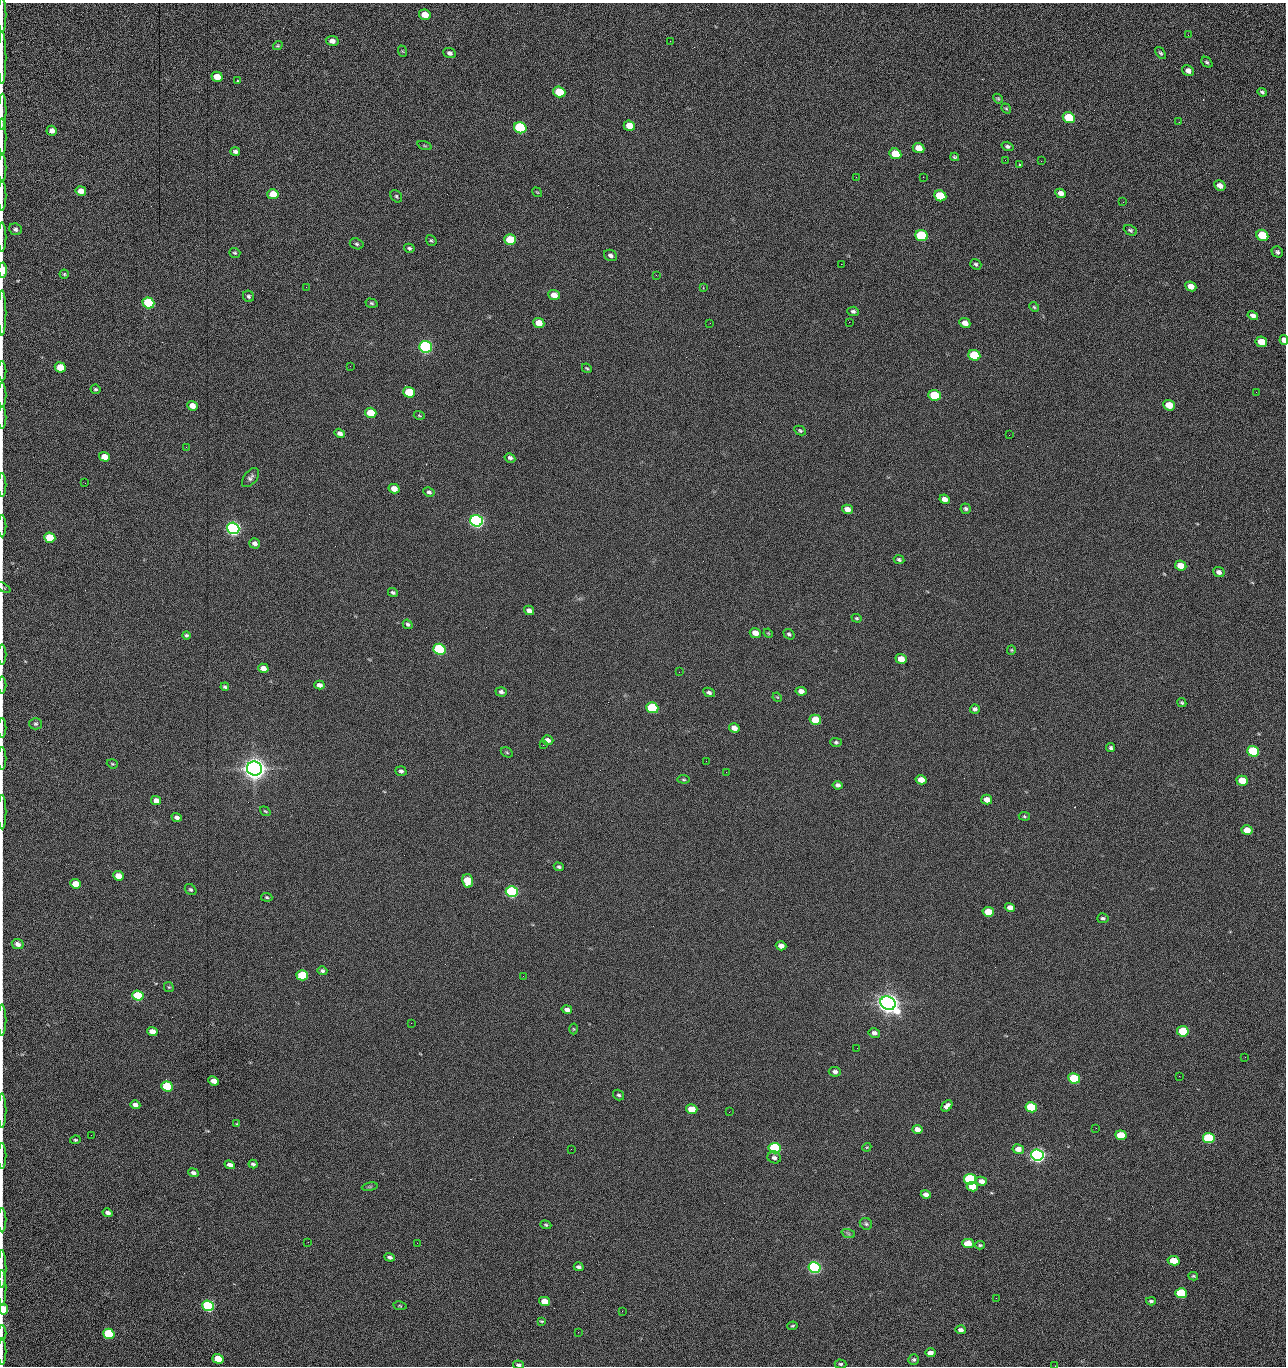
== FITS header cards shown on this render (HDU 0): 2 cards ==
NAXIS1  =                 1284 /fastest changing axis
NAXIS2  =                 1364 /next to fastest changing axis

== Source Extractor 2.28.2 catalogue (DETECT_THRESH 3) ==
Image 1284 x 1364 px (HDU 0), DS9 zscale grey, 1 PNG px = 1 image px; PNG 1288 x 1368 px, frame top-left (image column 1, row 1364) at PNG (2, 3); each listed source drawn as its Kron ellipse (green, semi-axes under 4 px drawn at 4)
Background 153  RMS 15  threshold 45.2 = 3 sigma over >= 5 px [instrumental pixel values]
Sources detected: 268; all 268 listed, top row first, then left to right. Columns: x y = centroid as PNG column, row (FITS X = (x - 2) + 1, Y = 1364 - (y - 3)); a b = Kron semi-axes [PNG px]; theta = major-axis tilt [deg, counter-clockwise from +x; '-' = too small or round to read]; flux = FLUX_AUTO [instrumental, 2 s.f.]
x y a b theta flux
2 15 18 2 90 3.2e+03
425 15 6 5 - 1.3e+04
1188 35 3 2 - 9.7e+02
332 41 6 5 - 5.2e+03
670 41 2 2 - 1.5e+03
278 46 5 4 - 1.2e+03
402 51 6 3 -70 1.0e+03
450 53 6 5 - 2.9e+03
1160 53 7 4 -51 1.9e+03
2 58 26 2 90 5.1e+03
1207 62 6 4 -42 1.7e+03
1188 71 6 5 - 4.6e+03
217 77 5 5 - 1.4e+04
237 81 2 2 - 8.6e+02
559 92 6 5 - 4.2e+04
1262 92 5 3 - 1.8e+03
998 99 5 4 - 1.2e+03
1006 108 5 4 - 1.2e+03
2 112 18 2 89 3.5e+03
1069 118 6 5 - 6.1e+04
1179 122 2 2 - 7.7e+02
629 126 6 5 - 1.5e+04
520 128 6 5 - 1.6e+05
52 131 5 5 - 5.0e+03
2 137 19 2 90 3.4e+03
425 146 7 3 -19 1.2e+03
1007 146 6 4 -19 1.9e+03
919 148 6 5 - 1.2e+04
235 151 5 4 - 2.4e+03
895 154 6 5 - 2.8e+04
955 157 4 3 - 1.4e+03
1005 160 3 2 - 9.2e+02
1041 161 2 2 - 1.4e+03
1019 165 3 3 - 1.7e+03
2 168 15 2 90 2.7e+03
856 177 3 2 - 1.5e+03
923 177 2 2 - 2.0e+04
1220 186 6 5 - 6.5e+03
81 191 5 5 - 1.0e+04
537 192 5 3 - 8.8e+02
1061 193 5 4 - 5.9e+03
273 194 6 5 - 2.0e+04
2 196 15 2 90 2.6e+03
396 196 7 5 -48 1.7e+03
940 196 6 5 - 5.2e+04
1123 202 3 2 - 6.8e+02
15 229 6 5 - 2.9e+03
1130 230 7 5 -26 1.7e+03
1262 235 6 5 - 4.4e+04
921 236 6 5 - 1.0e+05
2 237 14 2 90 2.3e+03
510 239 6 5 - 4.0e+04
431 240 6 4 -52 1.6e+03
357 244 7 5 -17 1.9e+03
409 248 5 4 - 1.8e+03
1277 252 6 5 - 2.3e+03
235 253 6 5 - 1.4e+03
610 255 7 5 -25 2.8e+03
841 264 2 2 - 1.9e+04
976 264 6 5 - 1.8e+03
3 270 7 3 90 2.3e+04
64 274 4 4 - 1.2e+03
656 275 2 2 - 5.3e+02
1191 286 6 4 -24 7.7e+03
306 287 2 2 - 5.3e+02
703 288 3 3 - 7.2e+02
554 295 5 5 - 9.4e+03
249 296 6 5 - 2.1e+03
148 303 6 5 - 1.0e+05
371 303 6 4 -17 1.6e+03
1034 307 5 4 - 1.3e+03
853 311 6 4 -5 2.0e+03
2 313 22 2 90 3.7e+03
1253 315 5 4 - 3.5e+03
849 322 2 2 - 4.8e+02
539 323 6 5 - 1.6e+04
710 323 2 2 - 2.3e+03
965 323 5 4 - 7.7e+03
1284 340 5 4 - 7.4e+03
1261 342 6 5 - 1.7e+04
426 347 6 5 - 3.0e+05
974 355 6 5 - 5.8e+04
350 366 2 2 - 1.6e+03
60 367 5 5 - 2.5e+04
587 368 5 3 - 1.2e+03
2 371 10 2 90 1.5e+03
96 389 5 4 - 1.7e+03
409 392 6 5 - 3.7e+04
1256 392 3 2 - 1.1e+03
2 395 13 2 90 2.3e+03
935 395 6 5 - 6.1e+04
1169 405 6 5 - 1.9e+04
192 406 5 4 - 8.6e+03
371 413 6 5 - 3.0e+04
419 415 5 4 - 1.1e+03
2 418 11 2 90 1.9e+03
800 431 6 4 -28 1.6e+03
340 433 5 4 - 3.8e+03
1009 435 3 2 - 9.5e+02
186 447 2 2 - 2.1e+03
104 457 5 4 - 1.2e+04
510 458 5 4 - 2.6e+03
250 478 11 6 51 3.4e+03
85 483 3 2 - 7.2e+02
2 485 12 2 90 1.8e+03
394 489 5 4 - 9.7e+03
429 492 6 4 -29 2.3e+03
945 499 5 4 - 5.8e+03
847 509 5 4 - 8.8e+03
966 509 5 5 - 2.0e+03
476 521 6 5 - 5.1e+05
2 526 11 2 90 1.6e+03
233 528 6 5 - 5.4e+05
50 538 5 5 - 4.2e+04
255 543 5 5 - 4.0e+03
899 560 5 4 - 1.7e+03
1181 566 6 5 - 1.3e+04
1219 572 6 5 - 4.1e+03
3 587 8 4 -26 1.4e+03
393 592 5 4 - 1.9e+03
529 610 5 4 - 4.0e+03
857 618 5 4 - 1.3e+03
408 624 5 4 - 2.1e+03
755 633 5 5 - 1.0e+04
768 633 5 4 - 1.0e+03
789 634 6 4 -36 2.0e+03
186 635 4 4 - 1.6e+03
439 649 6 5 - 1.6e+05
1011 650 5 4 - 1.1e+03
2 655 10 2 90 1.6e+03
901 659 6 5 - 1.4e+04
263 668 5 4 - 7.3e+03
679 672 2 2 - 1.3e+03
2 685 8 2 90 1.3e+03
319 685 5 4 - 4.2e+03
225 687 4 3 - 2.0e+03
801 691 5 4 - 6.1e+03
501 692 6 4 -17 2.8e+03
709 692 6 4 -26 2.6e+03
777 697 5 4 - 9.1e+02
1182 703 5 4 - 1.5e+03
652 708 6 5 - 8.2e+04
975 709 5 4 - 2.5e+03
815 720 6 5 - 2.8e+04
36 724 6 6 - 1.9e+03
2 728 10 2 90 1.7e+03
734 728 5 4 - 7.6e+03
548 740 6 4 -18 4.7e+03
836 742 5 4 - 1.6e+03
543 745 2 2 - 2.3e+03
1111 748 4 4 - 2.0e+03
1253 751 6 5 - 7.8e+04
507 752 6 4 -31 1.5e+03
2 759 11 2 90 2.0e+03
706 761 2 2 - 1.4e+03
112 764 6 4 -20 1.3e+03
254 769 7 7 - 1.7e+06
401 771 5 4 - 2.6e+03
726 772 2 2 - 1.7e+03
683 779 6 4 -6 1.3e+03
921 780 5 4 - 1.1e+04
1242 781 6 5 - 2.5e+04
838 785 5 4 - 3.3e+03
156 800 5 4 - 6.5e+03
987 800 5 5 - 8.1e+03
265 811 6 3 -35 1.1e+03
2 812 17 2 90 3.1e+03
1024 816 6 4 -8 1.3e+03
177 817 5 4 - 3.9e+03
1247 830 5 5 - 1.5e+04
559 867 5 4 - 1.8e+03
118 876 5 4 - 1.2e+04
467 881 7 5 -76 2.7e+04
75 884 5 4 - 1.6e+04
191 890 6 5 - 1.9e+03
512 892 6 5 - 2.4e+05
267 897 6 4 -6 1.5e+03
1010 907 5 4 - 5.7e+03
988 912 6 5 - 1.9e+04
1103 918 5 5 - 2.1e+03
18 944 6 5 - 4.5e+03
781 946 5 4 - 6.0e+03
322 971 5 4 - 2.1e+03
302 975 6 5 - 6.2e+04
523 976 3 2 - 1.5e+03
169 987 5 4 - 1.4e+03
138 996 6 5 - 7.5e+04
888 1003 8 6 -24 1.5e+06
567 1009 5 4 - 4.3e+03
2 1020 16 2 90 2.7e+03
411 1023 2 2 - 3.6e+03
573 1029 5 3 - 1.0e+03
1183 1031 6 5 - 4.9e+04
152 1032 5 4 - 1.1e+04
874 1033 6 4 -12 3.9e+03
857 1048 2 2 - 7.0e+02
1245 1057 2 2 - 1.3e+03
835 1072 6 4 -6 3.3e+03
1179 1076 2 2 - 1.8e+03
1074 1078 6 5 - 8.9e+04
214 1081 5 4 - 9.5e+03
167 1086 6 5 - 6.5e+04
619 1095 6 5 - 2.0e+03
135 1105 5 4 - 5.4e+03
947 1106 6 4 47 4.6e+03
1031 1107 6 5 - 7.3e+04
692 1109 6 4 -14 2.1e+04
2 1111 17 2 90 3.0e+03
729 1112 2 2 - 6.0e+02
237 1124 3 3 - 1.1e+03
1096 1128 2 2 - 4.5e+02
917 1129 5 4 - 7.0e+03
91 1135 2 2 - 1.7e+03
1121 1135 5 5 - 3.2e+04
1209 1138 6 5 - 1.0e+05
75 1140 5 4 - 1.4e+03
867 1147 4 3 - 9.2e+02
775 1148 6 5 - 1.5e+05
571 1149 2 2 - 6.7e+02
1018 1149 6 4 -10 7.8e+03
1037 1155 6 5 - 6.4e+05
2 1156 13 2 90 2.2e+03
774 1157 7 6 - 3.6e+03
253 1164 4 3 - 2.0e+03
230 1165 5 4 - 4.4e+03
193 1173 5 4 - 3.5e+03
970 1179 6 5 - 1.5e+05
981 1181 5 4 - 6.7e+03
370 1187 8 4 9 1.4e+03
972 1187 5 4 - 1.6e+04
926 1195 5 4 - 4.3e+03
108 1213 5 4 - 4.1e+03
2 1220 12 2 90 2.3e+03
866 1224 6 5 - 2.1e+03
546 1225 5 3 - 1.4e+03
848 1233 7 4 -19 1.8e+03
308 1242 2 2 - 1.2e+03
417 1243 2 2 - 3.5e+03
968 1243 6 4 -1 1.9e+04
980 1245 5 3 - 1.3e+03
390 1257 5 4 - 2.7e+03
1173 1261 6 4 -12 2.7e+04
579 1267 5 3 - 3.2e+03
815 1267 6 5 - 3.1e+05
2 1269 19 2 90 3.7e+03
1193 1276 5 3 - 1.2e+03
2 1288 18 2 90 3.0e+03
1181 1293 6 5 - 8.0e+04
996 1298 2 2 - 1.8e+03
545 1301 5 4 - 1.7e+04
1151 1301 5 3 - 1.7e+03
208 1306 6 5 - 2.4e+05
400 1306 7 4 -10 1.3e+03
3 1309 5 4 - 2.3e+04
622 1311 2 2 - 5.7e+02
541 1321 4 3 - 1.1e+03
793 1326 5 4 - 1.3e+03
961 1330 5 4 - 3.7e+03
578 1332 2 2 - 2.4e+03
2 1333 8 2 90 8.9e+02
109 1334 6 5 - 9.2e+04
2 1352 13 2 90 2.1e+03
930 1353 5 4 - 6.6e+03
218 1359 5 4 - 3.0e+04
914 1360 5 5 - 1.9e+03
841 1364 6 4 -2 1.9e+03
518 1365 5 4 - 2.6e+03
1055 1366 2 2 - 1.4e+03
At the frame edge (FLAGS 8, measured only in part): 32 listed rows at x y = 2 15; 2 58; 2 112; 2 137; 2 168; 2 196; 2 237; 3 270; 2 313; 1284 340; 2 371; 2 395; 2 418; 2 485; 2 526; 3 587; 2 655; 2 685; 2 728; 2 759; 2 812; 2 1020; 2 1111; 2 1156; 2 1220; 2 1269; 2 1288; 3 1309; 2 1333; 2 1352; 518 1365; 1055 1366

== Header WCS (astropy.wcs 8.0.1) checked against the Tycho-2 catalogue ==
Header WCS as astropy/WCSLIB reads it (CRVAL/CRPIX/CD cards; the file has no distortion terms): RA---TAN/DEC--TAN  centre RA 15:41:40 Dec +52:00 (235.42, +51.99 deg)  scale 1.26 arcsec/px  FOV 26.9' x 28.5'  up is +92 deg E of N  parity flipped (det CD > 0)
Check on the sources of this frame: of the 60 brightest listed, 10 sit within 2.0 arcsec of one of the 11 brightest Tycho-2 stars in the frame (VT <= 12.29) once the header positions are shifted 0.48 arcsec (0.30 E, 0.38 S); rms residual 0.91 arcsec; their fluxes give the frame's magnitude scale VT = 25.21 - 2.5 log10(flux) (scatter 0.21 mag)
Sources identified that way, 10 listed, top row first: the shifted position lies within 2.0 arcsec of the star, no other Tycho-2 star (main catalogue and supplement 1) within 4.0 arcsec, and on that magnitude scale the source's flux lands within +1.5 / -3 mag of the star's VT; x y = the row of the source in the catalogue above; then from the Tycho-2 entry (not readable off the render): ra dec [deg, ICRS J2000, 3 dp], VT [Tycho-2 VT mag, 2 dp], TYC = Tycho-2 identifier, HIP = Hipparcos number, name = IAU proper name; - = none
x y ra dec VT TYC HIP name
426 347 235.614 +52.064 11.61 3489-1132-1 - -
476 521 235.514 +52.049 11.19 3489-1407-1 - -
233 528 235.515 +52.133 11.12 3489-1380-1 - -
254 769 235.378 +52.130 9.31 3489-1322-1 76850 -
512 892 235.303 +52.042 11.52 3489-958-1 - -
888 1003 235.232 +51.912 9.59 3489-824-1 - -
1037 1155 235.143 +51.862 10.97 3489-1016-1 - -
970 1179 235.131 +51.886 12.29 3489-908-1 - -
815 1267 235.084 +51.941 11.45 3489-1346-1 - -
208 1306 235.075 +52.152 11.74 3489-912-1 - -